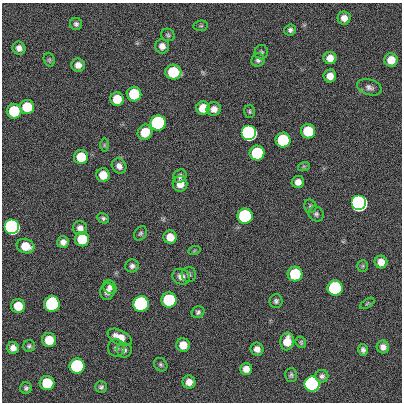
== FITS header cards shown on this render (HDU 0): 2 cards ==
NAXIS1  =                  400
NAXIS2  =                  400

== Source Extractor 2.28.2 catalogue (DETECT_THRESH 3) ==
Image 400 x 400 px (HDU 0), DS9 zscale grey, 1 PNG px = 1 image px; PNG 404 x 404 px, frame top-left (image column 1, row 400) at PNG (2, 3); each listed source drawn as its Kron ellipse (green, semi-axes under 4 px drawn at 4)
Background 0.733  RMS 34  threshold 101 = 3 sigma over >= 5 px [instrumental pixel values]
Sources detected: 88; all 88 listed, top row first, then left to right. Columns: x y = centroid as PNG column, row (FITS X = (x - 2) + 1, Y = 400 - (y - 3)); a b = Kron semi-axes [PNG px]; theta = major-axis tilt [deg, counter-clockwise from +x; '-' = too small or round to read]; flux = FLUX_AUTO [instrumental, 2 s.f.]
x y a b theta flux
344 18 6 6 - 1.6e+04
76 24 6 6 - 6.2e+03
201 26 7 5 7 3.6e+03
290 30 6 5 - 6.3e+03
168 35 7 6 - 4.5e+03
162 46 7 7 - 1.4e+04
19 48 7 6 - 1.1e+04
261 52 7 6 - 4.7e+03
330 58 6 6 - 1.8e+04
49 60 7 5 -70 4.0e+03
258 60 7 6 - 6.6e+03
391 60 7 6 - 3.2e+04
78 65 7 6 - 1.4e+04
173 72 8 7 - 1.2e+05
330 76 6 6 - 1.9e+04
369 87 12 7 -17 1.0e+04
134 94 7 7 - 1.2e+05
117 99 7 6 - 4.7e+04
27 107 7 7 - 7.3e+04
203 108 7 6 - 3.9e+04
214 109 7 6 - 1.4e+04
14 111 7 7 - 1.2e+05
250 111 6 5 - 3.9e+03
158 123 7 7 - 1.0e+06
308 131 7 7 - 9.0e+04
145 132 8 7 - 5.0e+04
249 133 7 7 - 3.5e+06
283 140 7 7 - 2.1e+05
104 145 6 4 90 3.3e+03
257 153 7 7 - 2.1e+05
81 157 7 7 - 5.7e+04
119 166 8 7 - 1.1e+04
304 166 6 4 18 2.8e+03
103 175 7 6 - 3.5e+04
180 176 7 6 - 7.0e+03
298 182 6 6 - 1.5e+04
180 184 8 7 - 2.4e+04
359 203 7 7 - 1.1e+07
310 206 7 6 - 4.3e+03
316 214 8 7 - 6.0e+03
245 216 7 7 - 5.4e+05
103 218 6 4 -28 4.9e+03
12 227 7 7 - 2.9e+06
80 228 7 7 - 1.3e+04
141 233 8 5 57 4.8e+03
170 237 7 6 - 2.7e+04
82 239 7 7 - 7.7e+04
63 242 6 6 - 1.2e+04
25 246 9 7 -16 3.8e+04
194 251 6 4 19 3.0e+03
381 262 6 6 - 2.0e+04
132 266 7 6 - 7.1e+03
363 266 6 5 - 3.4e+03
189 274 7 7 - 5.8e+03
295 274 7 7 - 1.4e+05
181 277 9 7 -28 1.3e+04
110 287 7 6 - 8.0e+03
335 288 7 7 - 5.7e+05
107 291 9 7 75 1.2e+04
169 300 7 7 - 3.1e+05
276 301 6 6 - 5.8e+03
367 303 8 3 31 2.8e+03
52 304 8 7 - 6.1e+05
141 304 7 7 - 2.1e+06
18 306 7 7 - 4.9e+04
198 312 6 5 - 5.4e+03
120 337 13 7 -26 2.5e+04
49 340 7 7 - 4.8e+04
287 341 9 7 81 3.3e+04
301 342 6 5 - 3.7e+03
183 345 6 6 - 2.8e+04
29 346 6 6 - 4.9e+03
383 347 6 6 - 1.2e+04
13 348 6 6 - 1.2e+04
116 348 9 8 - 7.5e+03
257 349 6 6 - 1.3e+04
124 350 7 7 - 7.1e+03
363 350 6 5 - 7.2e+03
161 365 7 6 - 4.4e+03
77 366 7 7 - 5.2e+05
246 369 6 6 - 1.6e+04
291 375 7 6 - 5.1e+03
322 376 6 6 - 6.4e+03
189 382 6 6 - 1.6e+04
47 383 7 7 - 9.9e+04
312 384 7 7 - 5.5e+06
101 387 6 5 - 5.8e+03
26 388 6 5 - 5.1e+03